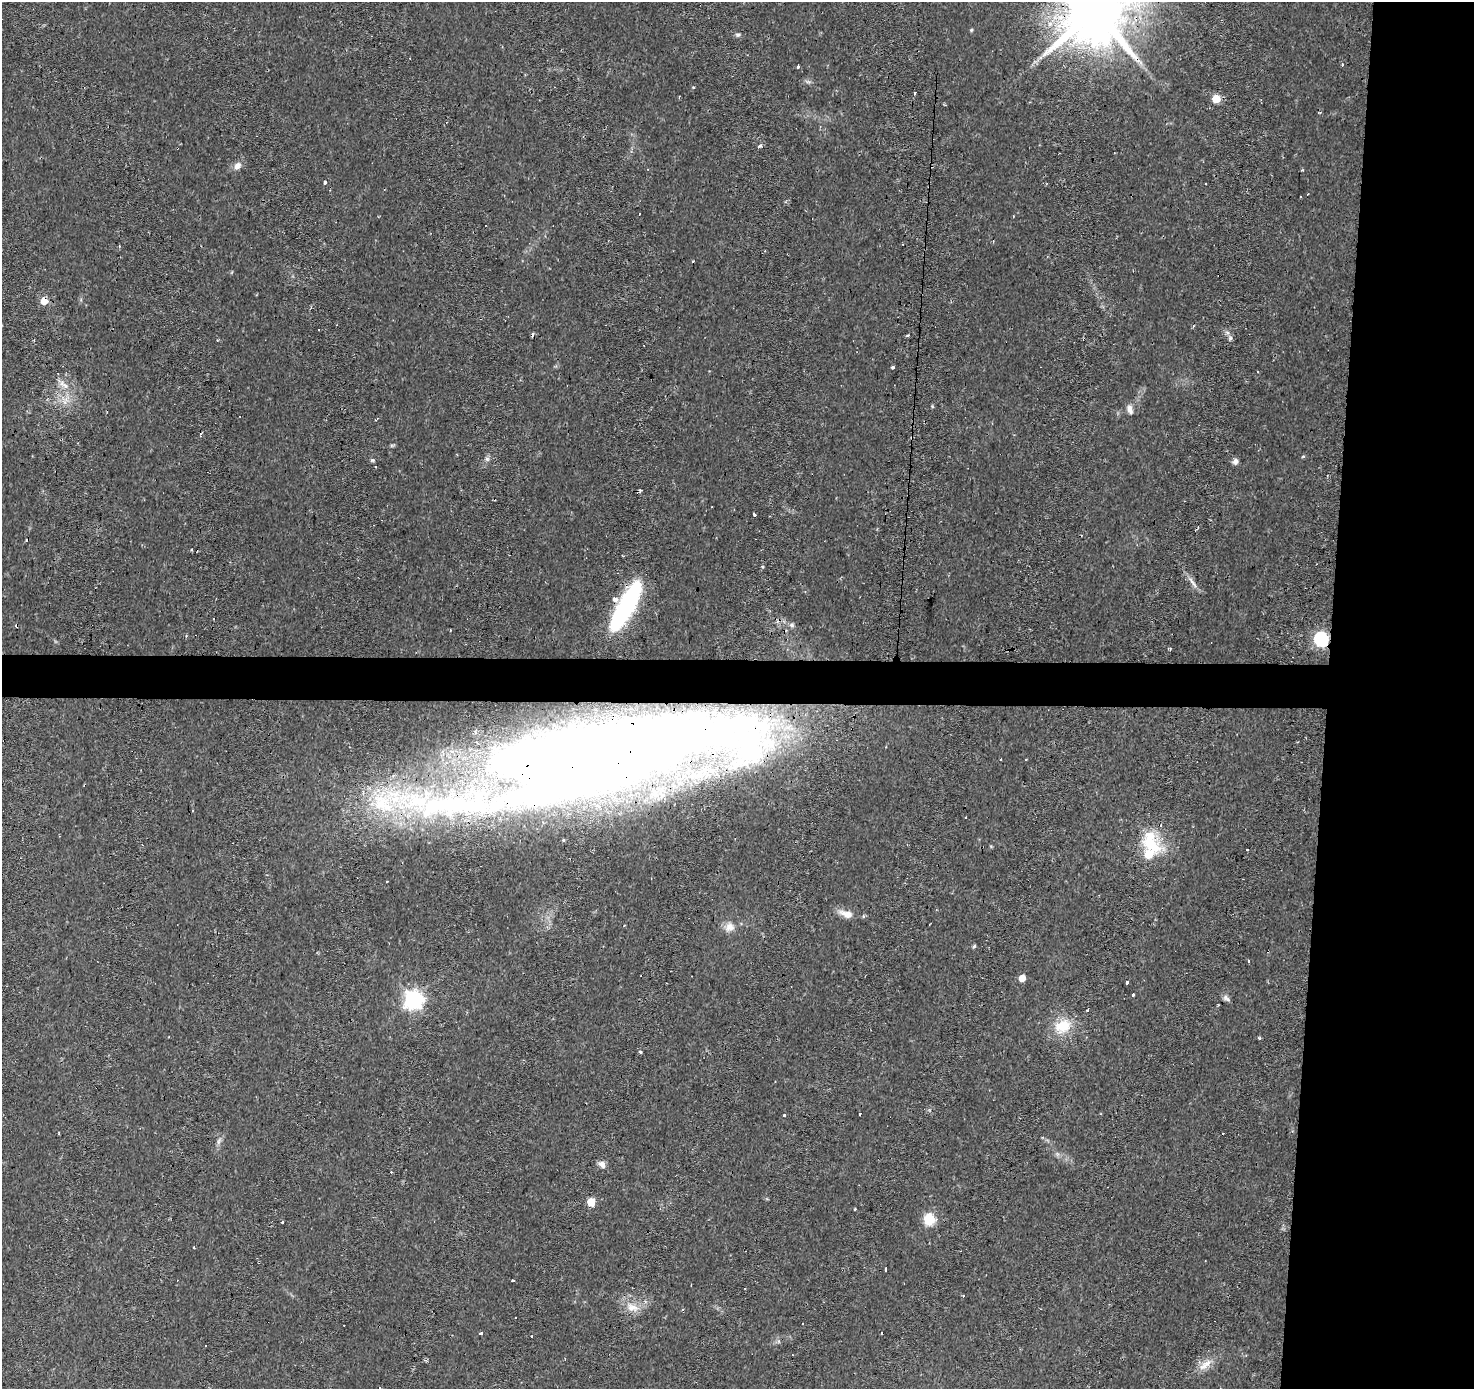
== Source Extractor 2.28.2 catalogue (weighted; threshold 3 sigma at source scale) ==
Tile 6 of 3 x 3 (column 3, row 2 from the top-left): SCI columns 2946-4417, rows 1614-3000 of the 4422 x 4663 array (HDU 1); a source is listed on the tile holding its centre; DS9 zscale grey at full resolution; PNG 1476 x 1391 px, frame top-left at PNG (2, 2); no overlay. Shown black and unused: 13% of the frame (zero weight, under 2 of 3 exposures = <1% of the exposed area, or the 3 px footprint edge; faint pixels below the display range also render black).
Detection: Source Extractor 2.28.2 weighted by HDU 2 'WHT'; one run over the whole footprint, this tile lists its part. Background 0.0434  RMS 0.0035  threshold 0.0159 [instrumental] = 3 sigma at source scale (4.5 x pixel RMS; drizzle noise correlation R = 1.50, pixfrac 1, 0.0396/0.0396 arcsec/px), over >= 5 px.
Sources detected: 103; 1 inside a brighter object's white glare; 29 cosmic-ray / hot-pixel residue — not listed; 2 inside a brighter listed object's ellipse — not listed separately; the other 71 listed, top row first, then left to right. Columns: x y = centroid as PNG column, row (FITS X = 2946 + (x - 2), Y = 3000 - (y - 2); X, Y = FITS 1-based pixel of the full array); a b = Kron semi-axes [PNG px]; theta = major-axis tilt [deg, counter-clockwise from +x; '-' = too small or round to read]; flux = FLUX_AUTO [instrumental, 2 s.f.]
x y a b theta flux
1095 10 19 16 66 3700
971 30 5 4 - 0.43
737 35 7 6 - 0.72
1342 64 4 3 - 0.45
798 67 3 3 - 0.87
808 82 7 4 -18 0.71
914 93 3 3 - 1.7
679 98 4 2 - 0.35
1216 99 5 5 - 11
759 146 5 4 - 0.9
237 166 11 8 52 2.1
325 182 4 3 - 1.4
44 301 5 5 - 6.3
1193 326 4 3 - 0.49
907 336 3 2 - 0.79
1231 338 6 4 -49 0.79
893 367 3 3 - 0.59
65 385 11 6 -41 2.3
65 402 19 4 -68 1.8
932 406 6 3 -72 0.35
1130 409 12 7 -74 1.8
392 445 6 4 18 0.5
1303 456 5 3 - 0.34
487 459 6 6 - 0.92
372 460 6 5 - 0.56
1235 461 7 6 - 1.3
640 490 3 3 - 0.94
754 515 3 3 - 1.8
191 550 3 3 - 0.35
762 567 4 4 - 0.42
1192 582 21 4 -53 2
615 599 4 3 - 9
626 606 46 12 61 66
792 625 6 6 - 0.79
1321 639 6 6 - 78
1170 649 3 3 - 0.9
617 753 315 58 13 910
1151 843 38 22 -54 16
1247 850 3 3 - 0.94
386 881 3 3 - 0.69
846 914 19 8 -16 3.5
624 926 4 2 - 0.32
729 927 14 12 56 3.2
974 946 5 4 - 0.51
1249 961 3 3 - 0.68
1022 978 5 5 - 5
1126 982 3 3 - 7.5
1132 995 3 3 - 3.9
1227 998 12 6 -43 1.2
413 1000 7 7 - 160
1063 1026 22 16 22 9.6
1260 1038 4 4 - 0.46
640 1052 5 4 - 0.59
859 1113 3 3 - 1.5
784 1115 3 3 - 1.2
219 1141 10 5 71 1.2
602 1164 11 7 -44 1.7
591 1202 5 5 - 11
854 1209 3 2 - 0.35
929 1219 6 6 - 30
282 1222 3 3 - 1.6
886 1269 4 2 - 1.1
513 1281 3 3 - 1.6
691 1285 3 2 - 0.27
963 1296 3 3 - 0.48
632 1307 20 12 -19 4.8
803 1324 3 2 - 0.29
481 1334 4 3 - 1.3
206 1346 3 2 - 0.36
1205 1365 23 9 37 4.2
379 1388 3 2 - 0.49
Overlapping masked pixels (flux is a lower limit): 5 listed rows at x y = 1095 10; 44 301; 626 606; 1321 639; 617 753
Isophote crosses this tile's border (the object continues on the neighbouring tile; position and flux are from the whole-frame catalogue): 3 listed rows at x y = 1095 10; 617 753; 379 1388